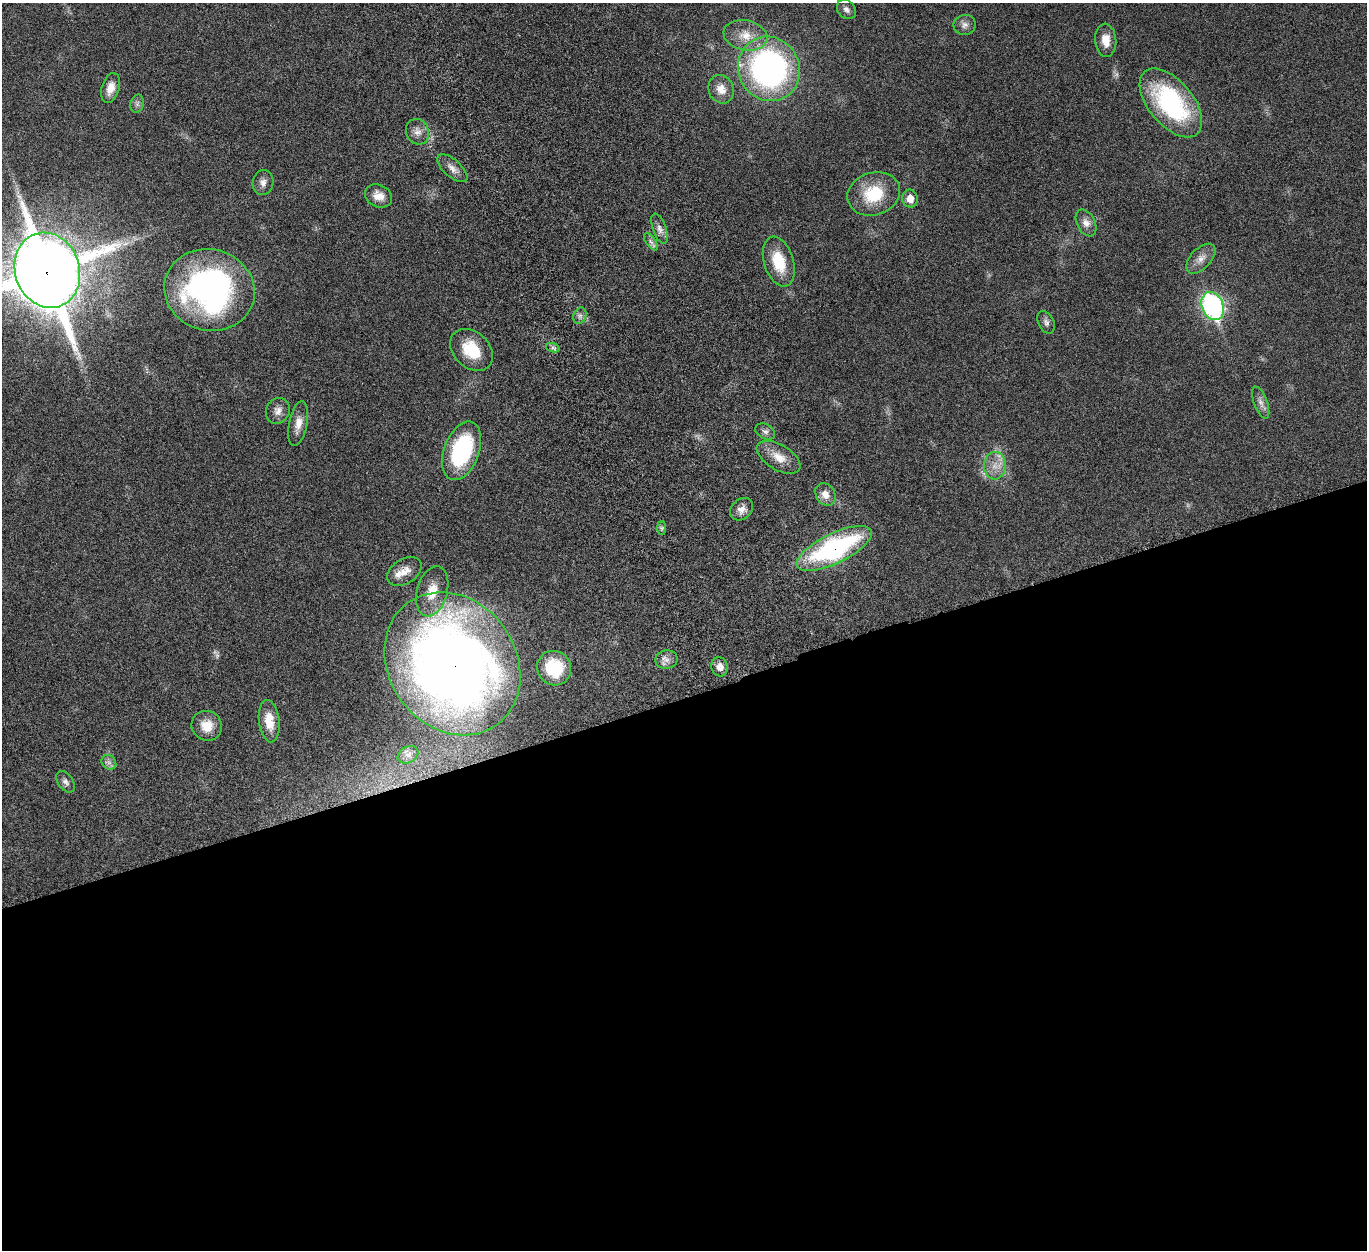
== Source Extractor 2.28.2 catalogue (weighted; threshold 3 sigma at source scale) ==
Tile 15 of 4 x 4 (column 3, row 4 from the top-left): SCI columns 2839-4203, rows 332-1579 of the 5676 x 5537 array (HDU 1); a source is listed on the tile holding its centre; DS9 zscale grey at full resolution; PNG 1369 x 1252 px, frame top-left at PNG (2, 3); each listed source drawn as its Kron ellipse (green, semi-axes under 4 px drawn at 4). Shown black and unused: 44% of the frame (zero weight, under 5 of 10 exposures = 6% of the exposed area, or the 3 px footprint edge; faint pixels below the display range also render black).
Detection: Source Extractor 2.28.2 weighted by HDU 2 'WHT'; one run over the whole footprint, this tile lists its part. Background 0.0277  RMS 0.0018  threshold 0.00725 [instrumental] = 3 sigma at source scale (4.09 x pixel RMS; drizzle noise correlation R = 1.36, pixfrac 0.8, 0.05/0.05 arcsec/px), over >= 5 px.
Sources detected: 52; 1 too faint to see at this stretch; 1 inside a brighter object's white glare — neither listed nor drawn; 1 inside a brighter listed object's ellipse — not listed separately; the other 49 listed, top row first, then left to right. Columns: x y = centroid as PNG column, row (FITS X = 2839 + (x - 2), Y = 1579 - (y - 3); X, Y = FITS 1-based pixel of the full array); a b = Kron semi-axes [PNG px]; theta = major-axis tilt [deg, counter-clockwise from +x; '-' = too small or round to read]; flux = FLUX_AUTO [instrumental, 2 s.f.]
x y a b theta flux
846 9 11 8 -45 0.75
965 25 11 10 - 0.9
745 35 22 15 -11 3.1
1106 40 16 10 -85 2.1
769 69 33 30 -63 47
110 88 15 8 73 1.7
721 89 14 12 -67 2
1171 103 41 22 -50 22
137 104 9 6 76 0.53
417 132 13 11 -63 1.2
452 168 19 8 -41 1.2
263 182 12 10 79 1
874 194 27 21 17 6.9
379 196 14 11 -24 1.8
910 199 9 7 -79 1.7
1086 223 14 9 -63 1.1
660 229 16 6 -70 0.96
651 242 10 5 -54 0.51
1201 259 18 10 46 1.4
779 262 26 14 -72 5.3
47 270 38 32 -71 660
209 290 45 40 -15 45
1213 306 14 10 -66 34
580 316 8 6 69 0.6
1046 322 12 7 -62 0.66
553 348 7 4 -19 0.36
471 350 24 18 -43 5.4
1261 403 17 6 -70 0.92
278 411 13 11 62 1.2
298 424 23 9 78 1.7
765 432 10 7 -29 0.65
462 451 30 17 69 16
779 457 24 12 -31 2.6
995 466 14 11 89 1.9
825 494 12 9 -60 1.4
742 509 13 9 43 1.3
662 528 7 4 -90 0.32
834 548 41 15 26 28
404 572 19 12 32 1.9
432 591 25 15 74 3.7
666 660 11 9 11 1
452 664 75 63 -54 180
720 667 9 8 - 1.4
554 668 17 16 - 8.2
269 721 21 10 -83 3.3
207 726 15 14 - 2.4
408 755 11 8 29 0.83
109 762 8 6 -45 0.56
66 782 12 7 -53 0.65
Overlapping masked pixels (flux is a lower limit): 3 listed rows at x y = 47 270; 834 548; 452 664
Isophote crosses this tile's border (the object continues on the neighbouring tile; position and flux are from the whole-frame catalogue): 1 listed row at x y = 47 270